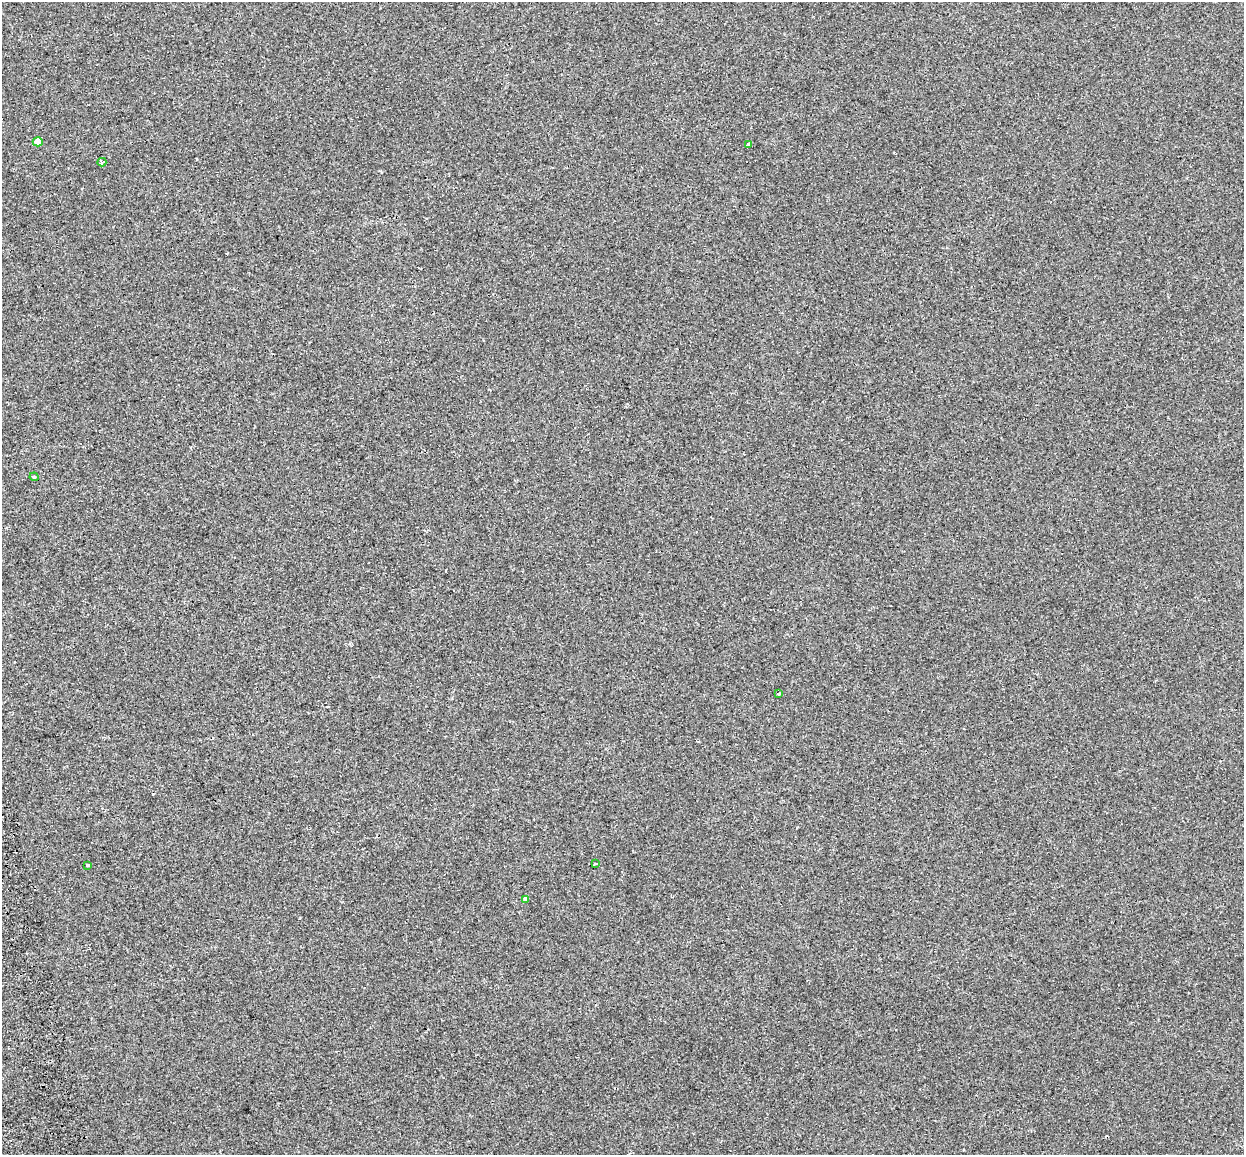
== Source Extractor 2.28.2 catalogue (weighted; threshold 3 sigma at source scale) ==
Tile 7 of 4 x 4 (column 3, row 2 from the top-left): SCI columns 2570-3811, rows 2480-3632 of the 5138 x 4912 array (HDU 1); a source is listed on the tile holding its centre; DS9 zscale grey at full resolution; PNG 1246 x 1157 px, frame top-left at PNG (2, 2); each listed source drawn as its Kron ellipse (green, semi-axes under 4 px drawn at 4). Shown black and unused: <1% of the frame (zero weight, under 2 of 3 exposures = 7% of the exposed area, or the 3 px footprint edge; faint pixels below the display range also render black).
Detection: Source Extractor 2.28.2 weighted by HDU 2 'WHT'; one run over the whole footprint, this tile lists its part. Background -5.73e-04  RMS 0.0045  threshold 0.0204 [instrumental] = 3 sigma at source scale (4.5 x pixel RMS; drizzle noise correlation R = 1.50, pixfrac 1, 0.0396/0.0396 arcsec/px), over >= 5 px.
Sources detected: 8; all 8 listed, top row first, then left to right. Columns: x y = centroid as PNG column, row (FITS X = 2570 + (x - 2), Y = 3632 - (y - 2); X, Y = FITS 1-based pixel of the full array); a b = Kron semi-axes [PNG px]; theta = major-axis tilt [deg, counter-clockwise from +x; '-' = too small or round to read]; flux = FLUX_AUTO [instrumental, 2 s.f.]
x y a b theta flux
38 142 5 4 - 2.7
748 144 3 3 - 3.3
102 162 4 3 - 0.9
34 477 4 4 - 0.64
779 694 3 3 - 0.91
596 864 4 2 - 0.36
88 865 3 3 - 2.9
525 899 4 3 - 10